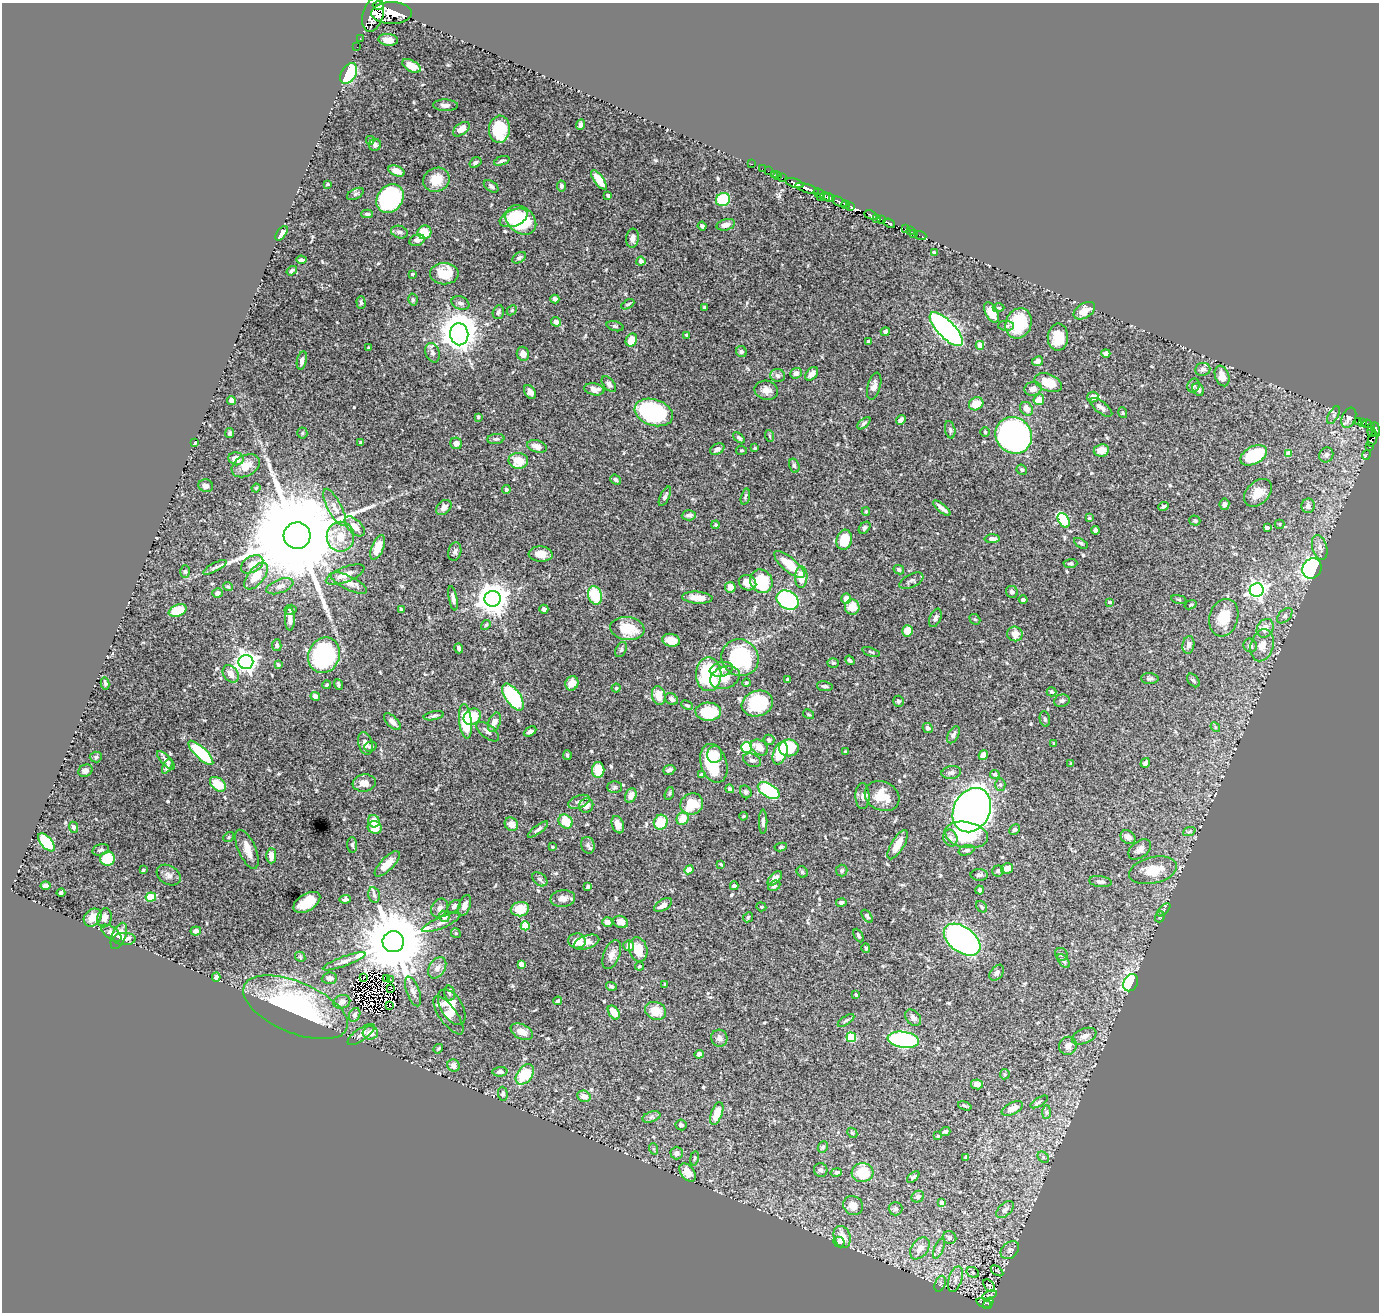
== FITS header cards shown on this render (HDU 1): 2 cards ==
NAXIS1  =                 1377
NAXIS2  =                 1310

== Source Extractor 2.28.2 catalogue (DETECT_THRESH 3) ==
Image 1377 x 1310 px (HDU 1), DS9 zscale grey, 1 PNG px = 1 image px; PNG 1381 x 1314 px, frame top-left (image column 1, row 1310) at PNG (2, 3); each listed source drawn as its Kron ellipse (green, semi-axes under 4 px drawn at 4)
Background 1.19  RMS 0.018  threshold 0.0527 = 3 sigma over >= 5 px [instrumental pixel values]
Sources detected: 572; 10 with non-positive FLUX_AUTO (blend fragments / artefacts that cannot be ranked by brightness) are neither listed nor drawn; of the other 562, the 500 brightest by FLUX_AUTO listed and drawn (62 fainter detections omitted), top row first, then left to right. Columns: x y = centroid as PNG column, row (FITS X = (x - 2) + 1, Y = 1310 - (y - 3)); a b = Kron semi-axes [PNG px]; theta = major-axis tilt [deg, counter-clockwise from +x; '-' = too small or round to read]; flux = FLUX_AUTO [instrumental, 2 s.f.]
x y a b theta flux
378 5 5 3 - 12000
391 13 20 11 0 5600
373 14 17 10 74 3600
360 38 2 2 - 8.8
388 40 10 6 -5 8.8
357 47 2 2 - 3.6
411 66 10 5 -28 18
349 74 11 7 60 79
445 105 12 6 -1 5.3
580 125 5 4 - 4.8
461 129 9 5 37 13
499 129 14 10 86 52
370 140 4 3 - 1.7
375 145 6 6 - 3.6
502 161 8 4 19 2.8
475 163 6 4 34 2.3
751 164 3 2 - 3
762 169 2 2 - 14
397 171 8 5 -22 11
768 171 2 2 - 15
774 174 2 2 - 25
777 175 4 2 - 27
782 178 2 2 - 15
436 180 13 12 - 25
599 180 11 5 -54 16
795 183 9 4 -16 2000
328 184 3 3 - 1.5
491 186 8 5 -36 3.3
561 186 5 4 - 3.1
807 188 12 3 -17 1700
819 193 6 3 -20 100
355 194 9 5 28 3
608 195 4 3 - 2.3
820 197 3 2 - 55
825 197 5 4 - 540
390 198 15 12 53 210
829 198 5 3 - 700
723 199 7 6 - 58
839 202 8 3 -24 450
846 205 4 3 - 510
850 206 4 3 - 250
367 214 6 3 -2 2.4
871 215 7 4 -23 450
514 218 14 8 21 23
876 218 4 3 - 710
881 219 4 3 - 280
521 220 17 13 -40 76
889 223 6 3 -22 370
726 225 9 5 14 9.4
702 226 4 4 - 2.6
905 229 2 2 - 19
910 231 2 2 - 8.4
399 232 8 6 -19 4.6
424 232 7 6 - 25
281 233 8 4 54 6.5
914 234 3 2 - 27
920 235 6 2 -18 10
633 238 9 6 82 6.5
417 240 8 5 16 7
934 253 4 3 - 2.4
519 258 7 5 32 2.8
301 260 5 3 - 2.5
641 261 4 4 - 5.4
292 271 5 4 - 2.4
412 274 3 3 - 1.9
444 274 14 10 0 30
555 299 4 4 - 4.5
413 300 6 4 -77 2.1
361 302 6 4 -87 2.5
460 303 9 6 -21 4.8
628 304 7 4 30 1.8
704 307 4 3 - 1.4
999 308 6 4 0 1.7
512 310 6 4 45 1.6
1084 311 12 7 31 14
498 312 7 5 73 3.1
991 312 11 6 -62 15
556 322 5 4 - 4.8
1018 323 16 12 69 40
615 326 8 5 -15 2.3
1006 326 8 5 -2 2.4
946 329 22 8 -46 510
885 332 4 4 - 3.2
459 334 11 9 -82 2200
686 335 3 3 - 1.4
1058 337 13 10 89 27
631 340 7 5 62 16
868 341 4 4 - 1.8
980 345 4 4 - 15
368 348 3 3 - 1.6
741 351 6 5 - 3.2
432 353 10 7 -73 5.5
1106 353 4 4 - 3.9
523 354 7 6 - 8.5
302 360 9 5 77 4.4
1038 361 6 4 24 4.9
1203 369 8 6 6 4.7
796 373 6 5 - 5.9
812 374 8 5 47 7.8
778 376 7 6 - 4.5
1222 376 10 7 -71 12
1048 383 14 8 -22 28
609 384 9 5 -51 4.2
1193 385 7 6 - 3.2
874 386 14 6 74 6.2
594 389 10 6 -10 10
1033 389 9 7 14 5.5
766 390 12 9 -13 8.1
1198 390 7 5 -56 3.6
530 392 7 5 -57 6.8
1093 397 6 5 - 6.4
231 400 4 4 - 6.1
1039 400 5 5 - 13
976 404 7 6 - 18
1101 407 13 5 -37 5.8
1027 409 7 6 - 8.9
654 412 20 13 -18 170
1123 413 5 4 - 1.4
1334 415 10 4 62 2.6
478 417 3 3 - 2.7
1349 418 10 7 66 7.1
901 420 5 3 - 4
1358 421 4 2 - 65
1363 422 3 3 - 85
864 423 8 4 41 2.5
1367 424 5 3 - 88
1371 428 4 2 - 180
950 430 9 5 -78 2.8
1376 430 7 4 -82 640
985 432 5 4 - 1.4
1371 432 5 3 - 290
230 433 5 3 - 1.9
302 433 5 5 - 1.7
1014 435 19 17 -47 360
770 436 6 3 -70 1.4
739 438 7 4 -42 3.1
496 439 8 5 7 2.5
1372 439 8 3 69 49
361 442 3 3 - 3.4
195 443 4 3 - 4.3
456 443 6 5 - 5.5
537 446 10 6 -16 8.5
1370 447 3 3 - 28
755 448 4 3 - 1.3
717 449 7 5 29 4.4
741 450 5 3 - 1.4
1101 450 8 6 9 12
1289 453 4 4 - 14
1254 455 14 8 27 65
1326 455 8 6 58 4.5
1366 455 5 3 - 15
236 459 8 6 -17 10
518 461 10 8 -3 22
794 465 7 5 -74 2.3
246 466 15 10 29 15
1022 470 5 5 - 2.2
616 480 5 4 - 3.5
206 486 7 6 - 5.2
256 488 4 4 - 1.4
506 490 4 4 - 2.1
1258 493 16 11 44 17
665 496 10 4 65 3.5
745 497 8 4 75 1.9
1224 504 5 5 - 3.8
1163 506 5 3 - 2.5
1308 506 7 6 - 4.8
335 507 21 7 -62 10
444 508 9 6 43 7
942 508 11 3 -40 5.6
866 512 4 3 - 1.6
689 515 7 5 3 4.4
1089 518 4 3 - 1.3
1064 520 8 5 -57 68
1195 521 5 5 - 2.4
1280 524 5 4 - 1.5
715 525 4 4 - 1.6
355 526 12 6 -44 12
1267 527 4 3 - 2.6
865 528 7 5 49 3
1095 530 4 4 - 4.7
297 536 13 13 - 40000
340 537 15 13 89 22
992 539 7 4 2 4.8
844 540 10 7 74 28
1081 543 7 4 -32 2
378 547 13 6 68 17
1320 547 13 7 -74 7
455 552 9 6 79 3.7
541 554 12 7 -4 11
252 564 12 8 31 12
1070 564 7 4 3 2.5
789 565 19 7 -41 30
215 567 13 4 28 3.3
1312 568 10 9 - 180
899 570 5 4 - 3
185 571 6 5 - 2.3
345 575 20 7 21 15
256 576 16 8 51 26
801 577 11 6 88 22
761 581 12 11 - 68
911 581 13 6 26 3.4
349 583 20 7 -26 9.1
748 583 9 7 -26 12
280 586 14 6 21 6.3
228 587 5 4 - 1.9
730 587 5 5 - 8.8
1257 590 7 7 - 430
1012 592 6 5 - 3.3
217 593 5 4 - 3.7
595 595 9 7 -74 50
453 598 12 4 -79 4.8
697 598 15 6 -4 13
493 599 8 8 - 1900
846 599 5 4 - 8.6
1179 599 8 3 -10 1.5
788 600 12 8 -30 160
1023 600 4 3 - 2.2
1110 602 4 3 - 2.5
1191 605 6 4 20 1.4
852 607 7 7 - 16
401 609 4 3 - 1.8
544 609 4 4 - 5.8
290 610 6 5 - 1.9
178 611 9 5 22 28
1285 616 9 5 45 3.1
935 618 10 5 66 4
1224 618 19 14 73 29
290 619 11 5 -88 6.1
975 619 6 5 - 1.8
486 625 5 4 - 1.5
627 628 17 11 -8 32
1265 628 10 8 59 11
908 631 6 5 - 15
1015 634 7 7 - 8.8
671 640 9 6 -14 11
277 645 6 4 -77 2.6
1188 645 9 6 81 5.5
1250 645 7 6 - 4.8
1262 645 16 11 74 15
459 648 5 3 - 3
621 649 8 5 63 2.6
871 652 9 3 -19 1.6
324 655 18 15 71 180
740 658 19 18 - 130
850 660 5 3 - 2.1
246 662 7 7 - 660
833 663 6 5 - 1.8
278 665 4 3 - 2.5
721 669 12 7 13 6.5
231 674 9 7 -52 8.8
709 674 17 12 -90 110
725 677 15 11 21 16
788 679 4 3 - 2.5
1150 679 9 5 -2 3
1193 680 8 5 -50 2.5
572 683 7 6 - 12
746 683 4 4 - 1.6
105 684 6 3 -77 2.1
338 684 5 4 - 1.9
327 685 4 3 - 1.7
825 686 8 5 -10 2.9
616 688 4 4 - 1.4
1052 692 5 4 - 1.9
659 695 9 6 -79 14
315 696 5 4 - 6.8
513 697 15 7 -55 120
671 699 7 5 -35 3.7
898 701 5 5 - 2.7
1062 701 8 6 16 3.1
757 704 16 12 17 85
687 705 6 4 -26 2
708 712 13 9 -1 50
808 714 6 4 -30 1.8
434 716 10 4 11 2.8
472 717 9 7 42 34
1045 719 8 5 -79 2.4
465 721 17 6 -84 50
392 722 10 5 -45 5.8
494 722 10 6 69 10
1215 727 5 4 - 1.4
928 728 5 4 - 3.5
530 731 7 4 29 3.5
488 732 13 6 -38 5
953 735 9 5 62 4.3
769 740 5 5 - 2.7
365 743 11 7 -75 6.9
1054 743 3 3 - 2.8
370 747 6 5 - 1.9
759 747 9 7 -36 11
746 748 5 5 - 96
789 748 10 8 0 46
845 752 4 3 - 1.4
201 753 16 5 -44 84
780 753 12 6 69 46
567 755 5 3 - 1.9
715 755 8 7 - 10
983 755 5 4 - 7.3
96 757 6 5 - 2.1
166 760 12 5 -46 4.5
752 760 9 6 -22 4.2
714 763 20 13 -73 53
1145 763 5 4 - 2.3
1071 764 4 4 - 1.8
167 766 8 4 61 3.1
598 770 8 6 89 22
669 770 6 5 - 4.7
85 771 7 6 - 4.5
951 773 10 6 8 4.6
701 774 3 3 - 1.6
995 774 5 4 - 2.9
364 783 11 8 8 12
218 784 9 6 -39 26
1000 784 6 5 - 2.2
615 787 7 5 1 2.6
730 789 4 4 - 2.4
769 790 12 6 -32 99
746 792 6 5 - 3.3
669 793 7 4 71 1.8
631 796 7 5 66 8.6
862 796 13 7 -89 5.4
882 796 18 14 -27 26
579 802 11 6 21 3.8
692 804 12 10 36 37
586 805 7 7 - 5.8
972 810 23 18 63 810
743 816 4 3 - 1.4
683 819 7 6 - 16
374 821 6 5 - 17
566 821 7 6 - 24
661 822 7 6 - 30
763 822 12 4 90 4.3
511 824 7 6 - 9.3
618 825 9 6 -69 8.8
73 827 6 4 -66 2.9
375 827 7 6 - 16
538 830 12 4 36 3.6
1015 830 6 5 - 2.6
1189 832 6 4 20 1.9
966 835 22 13 -11 61
229 837 6 4 39 1.5
1128 837 8 6 -36 7.1
950 838 8 7 - 5.1
46 842 11 5 -48 62
352 845 8 5 -88 2.3
588 845 8 6 -73 3.6
898 845 17 6 59 17
552 847 3 2 - 1.4
781 847 6 4 9 1.9
247 849 21 8 -66 14
1140 849 12 8 38 8.1
101 850 8 5 14 3.3
966 850 8 5 17 2.7
271 856 7 5 -90 9.8
108 859 7 7 - 43
387 864 17 6 46 15
721 864 4 3 - 1.4
1007 868 6 5 - 9
143 870 4 3 - 1.5
689 870 5 4 - 13
1153 870 24 13 13 27
842 871 6 5 - 2.1
998 871 6 5 - 3.4
802 872 6 5 - 1.8
169 875 13 9 -31 6.2
979 875 9 5 -1 3.5
775 878 9 5 45 8.2
540 879 8 5 -39 2.8
1100 882 11 5 -7 4.4
45 886 5 4 - 6.6
588 886 3 3 - 2
734 886 4 4 - 3.4
774 886 6 4 28 2.4
980 890 4 4 - 2.1
61 893 4 3 - 3.3
374 895 8 6 -78 3.2
151 897 5 4 - 31
345 899 6 4 3 2.3
563 899 12 8 5 8.2
307 902 15 8 32 28
841 902 5 4 - 2.7
465 905 11 5 69 7.9
663 905 10 5 32 7.7
454 906 8 5 43 4.2
761 907 5 4 - 1.5
982 907 6 5 - 2.4
439 908 10 7 56 5.6
520 909 9 7 9 20
1164 910 8 3 46 1.5
444 916 6 5 - 11
867 916 7 4 -51 2.1
93 917 10 8 46 9.4
748 917 5 4 - 1.6
1160 917 6 4 69 1.5
104 918 9 7 77 7
607 922 5 5 - 7.4
621 922 8 6 -21 8.8
441 923 21 5 23 7.6
525 926 4 4 - 37
196 931 5 4 - 4.6
111 933 12 6 -36 6
456 933 5 4 - 1.6
859 935 7 4 -62 2.6
119 936 14 7 68 8.5
124 939 11 6 1 6.8
962 940 21 12 -36 550
577 941 8 7 - 12
393 942 10 10 - 13000
587 942 13 7 19 8.9
629 946 5 5 - 7.2
866 948 5 3 - 2.3
638 950 12 9 -74 22
1061 954 7 6 - 2.7
612 955 15 8 67 8.1
300 957 5 4 - 1.8
344 961 23 5 20 6.6
1063 961 8 4 -52 2.9
521 964 4 4 - 13
639 966 4 4 - 2.2
437 968 11 8 58 6.7
997 973 9 6 53 4.3
216 977 4 4 - 3.5
364 977 2 2 - 2.4
329 978 7 5 6 5.7
387 979 3 2 - 3.4
391 980 3 2 - 1.5
1131 983 9 7 65 170
665 984 3 3 - 2
611 986 5 4 - 2.8
390 989 3 2 - 1.7
413 991 15 6 -70 6
449 993 7 5 -77 2.7
856 995 4 3 - 2.1
558 1001 4 3 - 2.9
342 1002 8 6 17 6.4
389 1006 3 2 - 2.3
295 1007 56 25 -23 190
452 1007 20 11 -59 23
656 1011 11 9 -24 18
614 1012 8 5 -56 14
355 1015 7 5 66 4.3
448 1015 23 8 -54 19
913 1018 9 6 -47 4.8
846 1020 9 4 34 2.4
522 1032 12 7 -26 13
370 1033 7 6 - 11
361 1034 16 6 35 6.3
1084 1036 13 7 23 6.8
851 1037 5 4 - 54
719 1038 8 8 - 4.5
903 1040 16 8 -8 160
1068 1046 9 8 - 7.6
438 1049 5 3 - 1.6
699 1054 5 4 - 5
453 1066 6 6 - 5.5
500 1072 7 4 2 3.7
525 1074 11 7 53 41
1005 1074 5 5 - 1.4
977 1084 6 5 - 7.7
503 1094 7 5 -87 3.1
584 1096 7 5 -25 9
1039 1102 10 4 31 2.5
965 1106 7 3 -19 2
1012 1108 11 6 25 11
1046 1112 7 4 89 2.4
717 1113 12 5 69 21
651 1117 9 5 19 3.7
681 1125 6 5 - 3.7
945 1131 5 3 - 2.4
852 1133 6 4 -45 1.4
938 1136 3 3 - 1.4
823 1147 6 4 65 2.1
654 1149 6 4 -70 1.6
677 1153 6 6 - 4.5
966 1157 4 4 - 3.4
1043 1157 6 5 - 2.3
694 1158 7 3 81 1.6
821 1170 7 6 - 3.7
688 1172 10 6 -54 10
836 1172 6 4 11 4.1
862 1173 11 9 5 31
913 1177 7 4 41 2.4
918 1197 6 5 - 2.9
942 1203 4 4 - 9
853 1206 10 9 - 10
895 1209 7 6 - 3
1005 1210 10 6 44 5.7
842 1237 11 8 -72 14
949 1238 7 6 - 4
839 1242 6 5 - 2.4
920 1248 12 8 54 9
939 1249 11 4 67 3.3
1010 1250 10 7 43 4.9
997 1271 7 3 -36 1.5
973 1272 6 5 - 2
955 1279 13 6 72 5.6
940 1284 8 5 70 2.7
989 1286 7 4 -49 1.8
989 1295 8 3 22 1.4
984 1303 8 4 -23 140
988 1303 6 3 56 120
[62 fainter detections neither listed nor drawn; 10 non-positive-flux detections neither listed nor drawn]